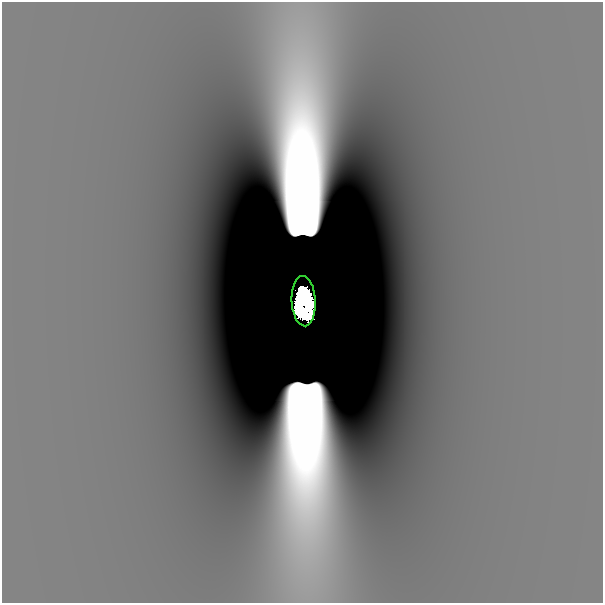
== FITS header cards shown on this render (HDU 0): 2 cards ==
NAXIS1  =                  601
NAXIS2  =                  601

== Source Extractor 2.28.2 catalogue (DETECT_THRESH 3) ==
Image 601 x 601 px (HDU 0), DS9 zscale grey, 1 PNG px = 1 image px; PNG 605 x 605 px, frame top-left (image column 1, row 601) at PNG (2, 2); each listed source drawn as its Kron ellipse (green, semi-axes under 4 px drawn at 4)
Background -4.69e-10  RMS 2.1e-10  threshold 6.37e-10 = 3 sigma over >= 5 px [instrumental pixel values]
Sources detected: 3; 2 with non-positive FLUX_AUTO (blend fragments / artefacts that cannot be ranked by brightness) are neither listed nor drawn; the other 1 listed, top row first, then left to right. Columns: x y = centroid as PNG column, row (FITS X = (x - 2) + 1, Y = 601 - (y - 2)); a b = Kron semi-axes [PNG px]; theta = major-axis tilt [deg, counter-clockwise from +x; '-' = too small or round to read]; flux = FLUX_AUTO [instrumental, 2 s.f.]
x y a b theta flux
304 301 25 12 -87 13
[2 non-positive-flux detections neither listed nor drawn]